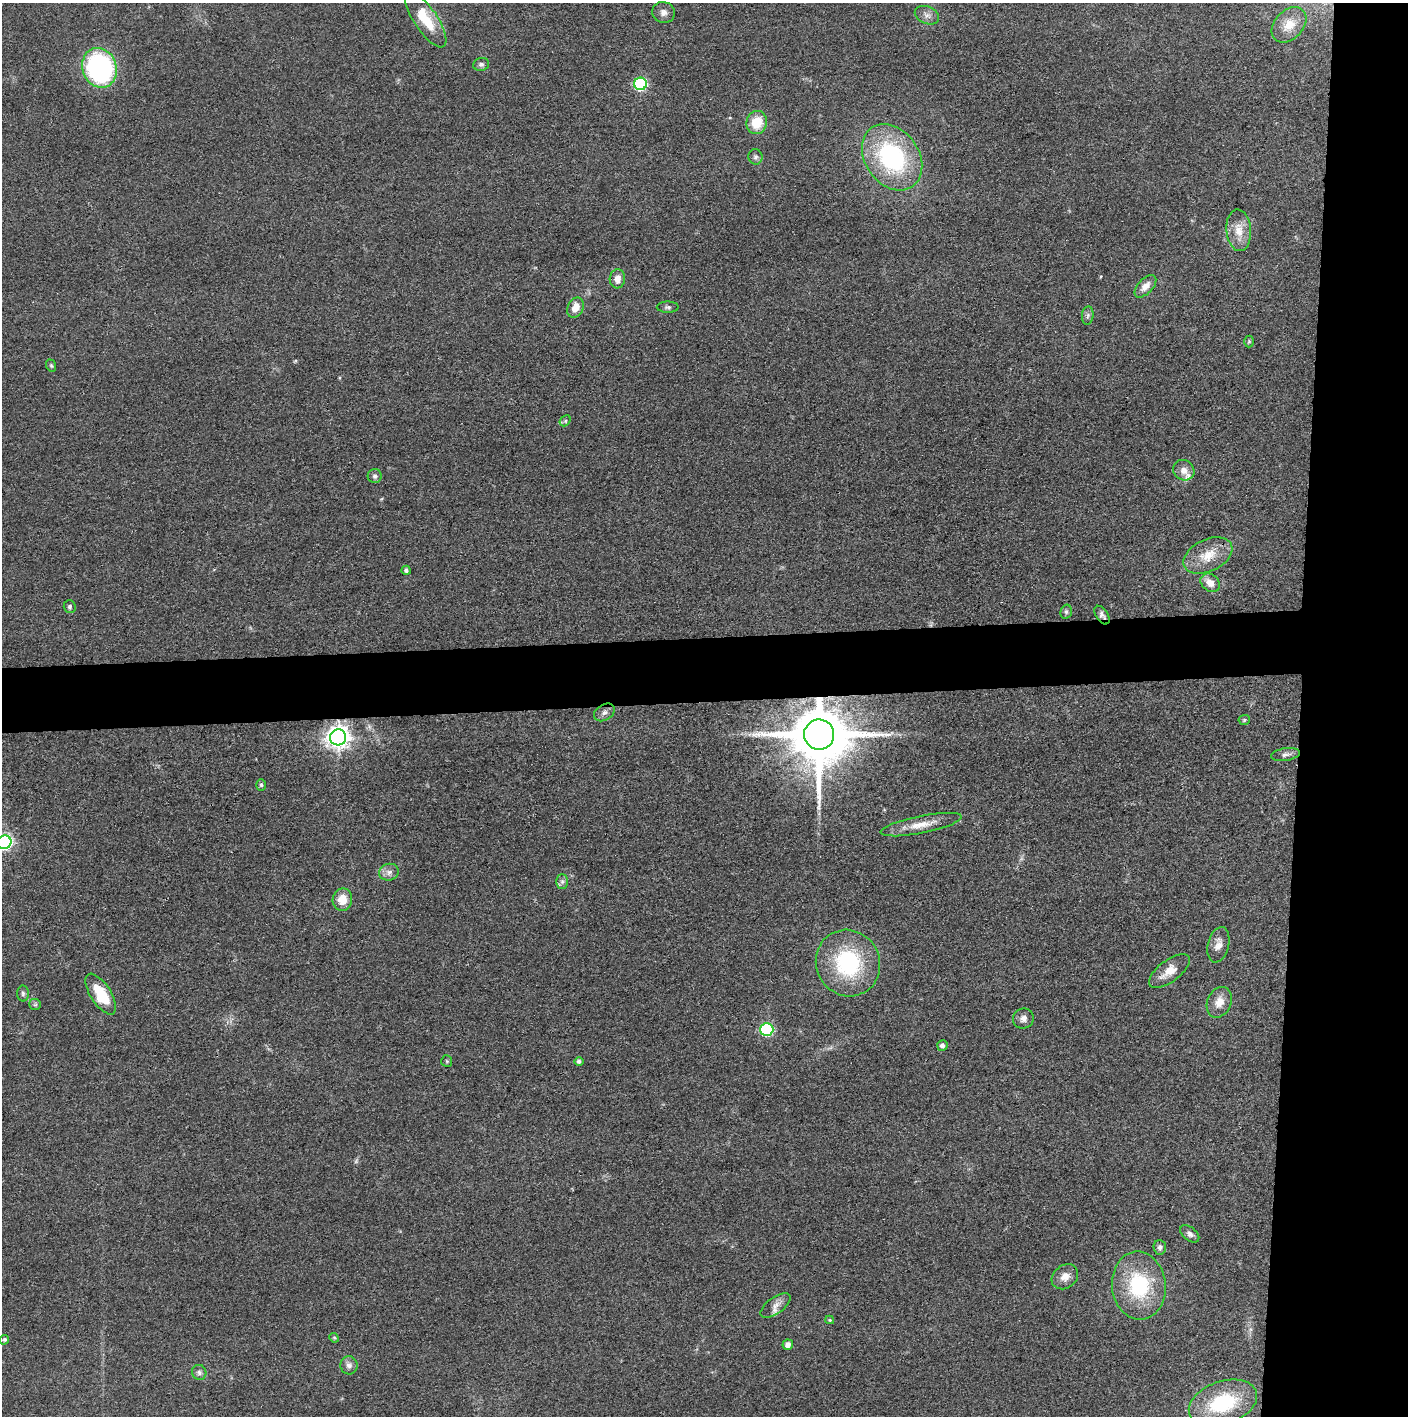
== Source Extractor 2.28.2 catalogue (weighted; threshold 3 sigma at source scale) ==
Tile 6 of 3 x 3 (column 3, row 2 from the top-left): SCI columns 2817-4222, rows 1421-2834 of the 4228 x 4255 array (HDU 1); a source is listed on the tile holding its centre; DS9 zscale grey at full resolution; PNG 1410 x 1418 px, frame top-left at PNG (2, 3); each listed source drawn as its Kron ellipse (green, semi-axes under 4 px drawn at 4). Shown black and unused: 12% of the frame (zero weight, under 3 of 4 exposures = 1% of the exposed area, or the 3 px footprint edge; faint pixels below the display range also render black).
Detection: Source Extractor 2.28.2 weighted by HDU 2 'WHT'; one run over the whole footprint, this tile lists its part. Background 0.0512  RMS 0.0064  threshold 0.0289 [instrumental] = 3 sigma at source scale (4.5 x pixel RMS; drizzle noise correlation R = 1.50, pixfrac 1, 0.05/0.05 arcsec/px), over >= 5 px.
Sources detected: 64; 1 too faint to see at this stretch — neither listed nor drawn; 1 inside a brighter listed object's ellipse — not listed separately; the other 62 listed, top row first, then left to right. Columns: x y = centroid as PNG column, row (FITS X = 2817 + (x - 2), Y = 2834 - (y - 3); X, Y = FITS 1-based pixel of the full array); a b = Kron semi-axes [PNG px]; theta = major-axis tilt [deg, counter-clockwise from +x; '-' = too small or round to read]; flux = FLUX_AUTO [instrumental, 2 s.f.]
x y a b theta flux
664 12 11 10 - 3.3
927 15 12 8 -25 3.6
426 19 33 11 -56 21
1289 25 20 14 47 11
481 64 8 6 14 1.8
99 68 20 17 -71 130
640 84 6 6 - 83
757 122 12 10 74 15
756 157 7 7 - 2
892 157 36 27 -55 88
1239 230 21 12 -85 10
617 279 9 7 85 4.9
1145 286 14 7 46 5.4
668 307 11 5 0 1.9
575 308 10 7 65 7.3
1088 315 9 5 83 1.8
1249 341 6 5 - 0.86
51 366 6 4 -69 0.94
565 421 6 4 47 1.1
1184 470 11 10 - 4.8
375 476 7 7 - 2
1208 555 26 16 25 15
406 570 4 4 - 1.4
1210 583 10 8 -39 6.6
70 607 6 6 - 1.5
1066 612 7 5 76 1.5
1102 615 10 6 -55 2.5
604 712 11 8 32 3.1
1244 720 6 5 - 1
819 735 15 15 - 6300
338 737 8 8 - 510
1286 754 14 6 9 2.8
261 785 6 5 - 1.1
921 825 41 8 11 12
4 842 7 7 - 170
389 872 10 8 15 3.4
562 881 7 6 - 1.9
342 900 11 9 78 9.9
1218 945 18 10 77 5.9
848 963 34 32 -61 60
1169 971 24 11 37 9
23 993 8 6 -89 1.5
101 994 23 10 -57 24
1219 1002 16 12 65 7.7
35 1004 6 5 - 1.2
1023 1018 10 10 - 3.4
767 1029 6 6 - 81
942 1046 5 5 - 2.6
447 1061 6 5 - 0.95
579 1061 5 4 - 1.7
1190 1234 11 6 -39 2.7
1160 1247 7 6 - 2
1065 1277 14 11 39 6.1
1139 1285 34 27 -84 47
775 1305 18 8 36 4.7
830 1320 4 4 - 0.66
334 1338 5 4 - 0.79
4 1340 5 4 - 1.1
788 1345 5 5 - 3.8
349 1365 9 8 - 3.1
199 1372 7 7 - 2
1223 1403 35 21 19 46
Overlapping masked pixels (flux is a lower limit): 3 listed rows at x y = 1102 615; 819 735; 338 737
Isophote crosses this tile's border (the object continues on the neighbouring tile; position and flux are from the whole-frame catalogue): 1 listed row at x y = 4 842